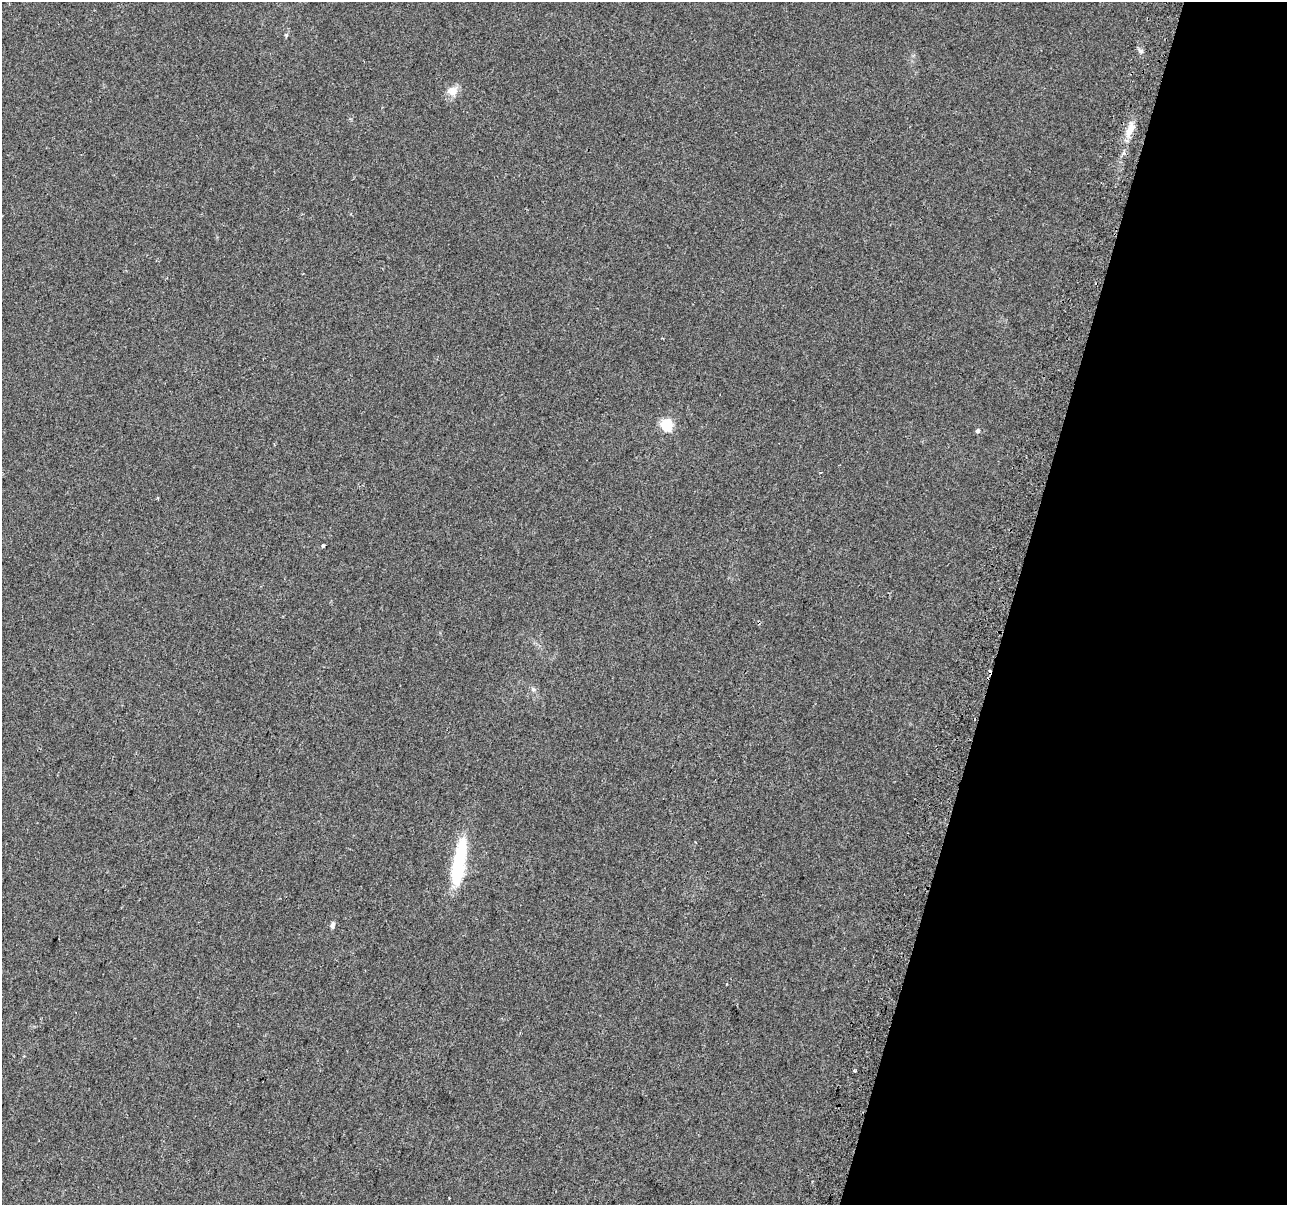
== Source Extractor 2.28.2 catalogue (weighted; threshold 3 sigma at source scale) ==
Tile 8 of 4 x 4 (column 4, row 2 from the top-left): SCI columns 3917-5201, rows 2750-3952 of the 5252 x 5438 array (HDU 1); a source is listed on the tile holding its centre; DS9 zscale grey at full resolution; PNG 1289 x 1207 px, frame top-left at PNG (2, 2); no overlay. Shown black and unused: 21% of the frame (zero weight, under 2 of 3 exposures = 4% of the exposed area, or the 3 px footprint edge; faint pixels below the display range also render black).
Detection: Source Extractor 2.28.2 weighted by HDU 2 'WHT'; one run over the whole footprint, this tile lists its part. Background 0.0402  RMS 0.0053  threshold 0.024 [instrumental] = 3 sigma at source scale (4.5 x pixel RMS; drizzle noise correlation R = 1.50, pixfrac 1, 0.0396/0.0396 arcsec/px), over >= 5 px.
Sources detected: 13; all 13 listed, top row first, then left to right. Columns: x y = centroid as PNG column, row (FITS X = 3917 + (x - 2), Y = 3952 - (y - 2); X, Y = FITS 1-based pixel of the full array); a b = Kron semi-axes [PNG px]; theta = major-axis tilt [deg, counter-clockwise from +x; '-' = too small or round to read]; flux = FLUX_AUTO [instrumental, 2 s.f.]
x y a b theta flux
286 35 5 5 - 0.76
1141 51 7 5 -46 1.3
452 91 15 13 12 4.9
1130 129 25 8 64 6.5
667 425 6 6 - 53
977 431 5 5 - 1.4
821 473 3 2 - 0.42
158 498 4 3 - 0.52
323 545 5 4 - 0.71
533 689 7 5 -44 1.2
459 863 58 13 81 38
333 925 10 5 82 1.5
855 1071 3 3 - 0.61